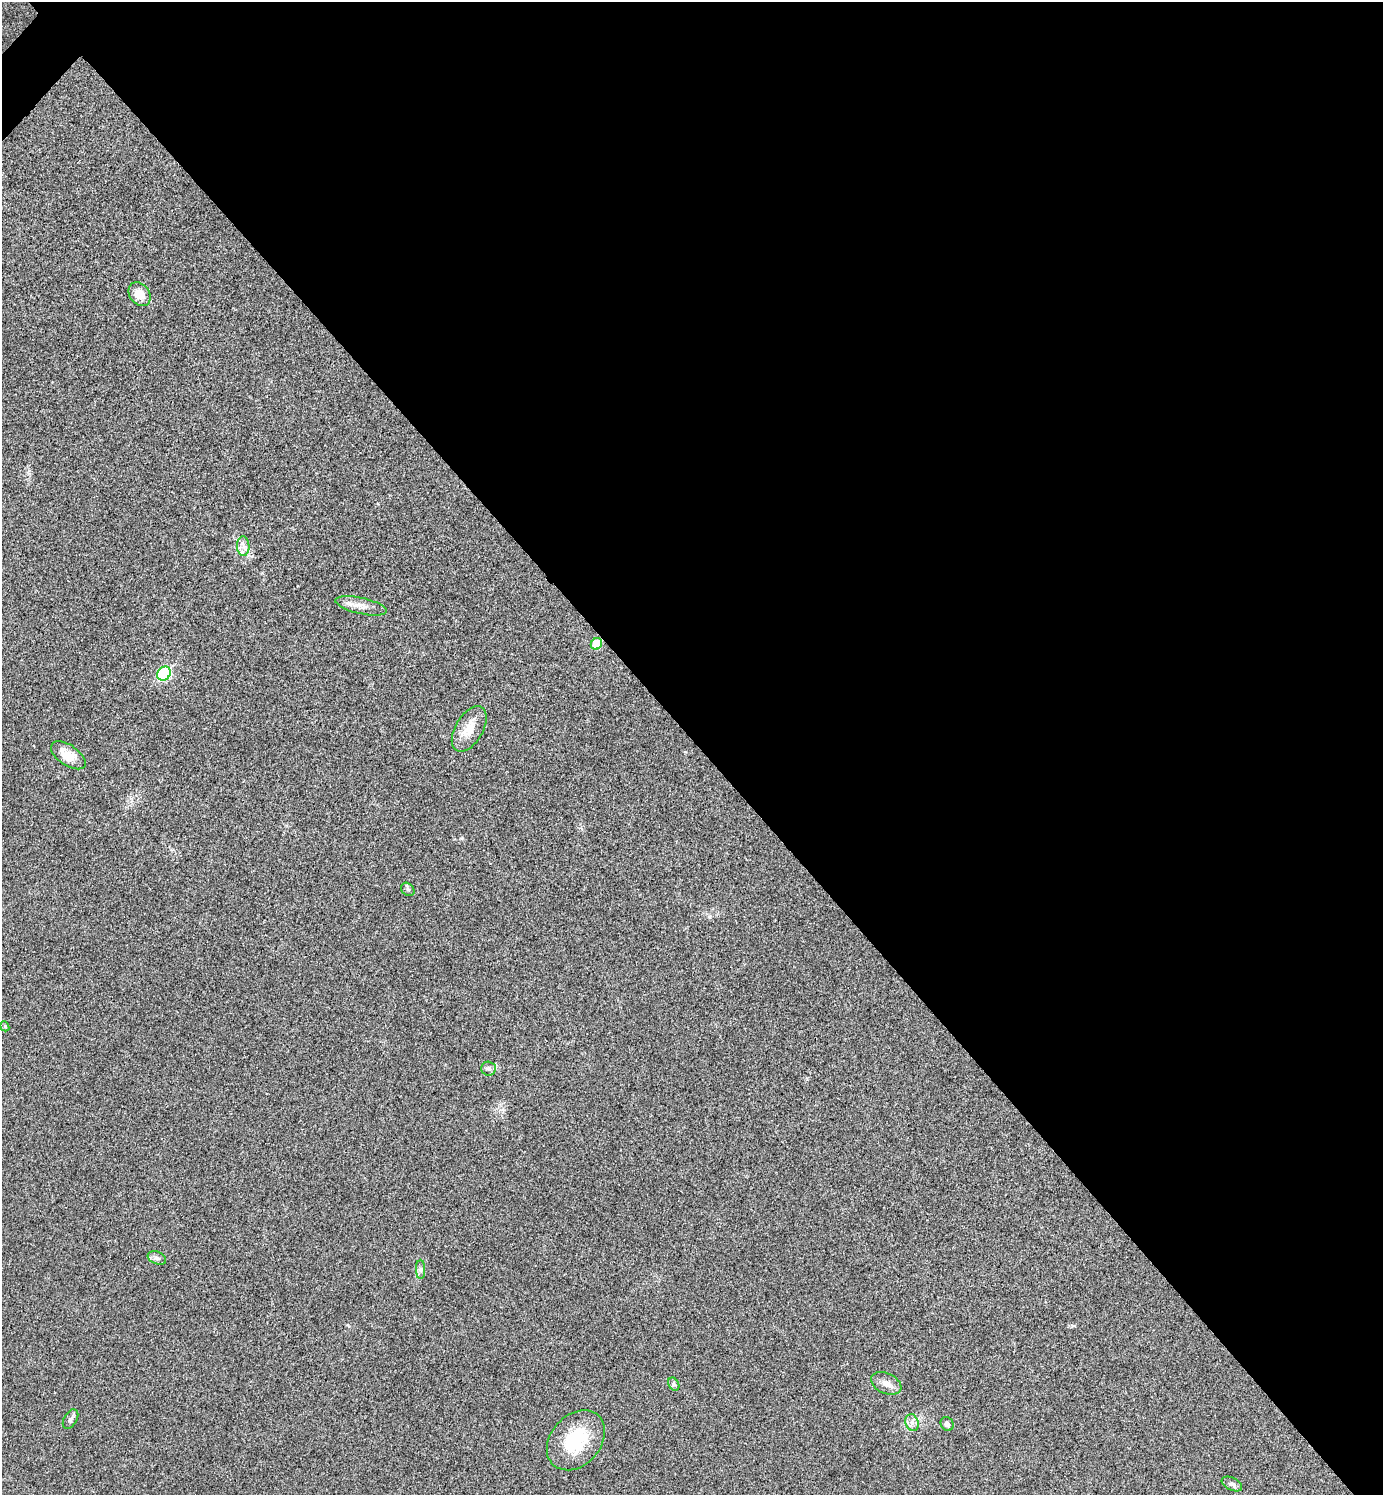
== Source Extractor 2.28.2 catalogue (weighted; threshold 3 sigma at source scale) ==
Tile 8 of 4 x 4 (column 4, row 2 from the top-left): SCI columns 4314-5694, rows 3017-4509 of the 6006 x 6006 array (HDU 1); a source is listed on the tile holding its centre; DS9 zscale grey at full resolution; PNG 1385 x 1497 px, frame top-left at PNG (2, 2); each listed source drawn as its Kron ellipse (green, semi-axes under 4 px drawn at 4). Shown black and unused: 50% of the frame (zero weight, under 3 of 4 exposures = <1% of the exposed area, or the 3 px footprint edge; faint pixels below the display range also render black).
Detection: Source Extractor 2.28.2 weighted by HDU 2 'WHT'; one run over the whole footprint, this tile lists its part. Background 0.0189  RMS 0.0055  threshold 0.0248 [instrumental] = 3 sigma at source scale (4.5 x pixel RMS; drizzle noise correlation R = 1.50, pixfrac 1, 0.05/0.05 arcsec/px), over >= 5 px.
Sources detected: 19; all 19 listed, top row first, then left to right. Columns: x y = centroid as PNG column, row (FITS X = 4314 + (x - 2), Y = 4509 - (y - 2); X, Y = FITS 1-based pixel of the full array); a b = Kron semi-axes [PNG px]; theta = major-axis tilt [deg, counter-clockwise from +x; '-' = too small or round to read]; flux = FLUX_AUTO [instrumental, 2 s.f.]
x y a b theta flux
139 294 13 10 -53 7.3
243 546 10 6 -89 2.7
361 606 26 8 -12 5.5
596 644 6 5 - 14
164 674 7 6 - 52
469 729 25 13 59 9.1
68 755 20 10 -34 7.6
408 889 7 6 - 1
5 1026 5 4 - 0.88
488 1069 7 7 - 1.5
157 1258 9 6 -22 1.8
421 1269 9 4 -90 1.4
886 1383 16 10 -24 4.2
674 1384 7 5 -60 1.2
71 1419 11 6 59 1.5
912 1423 9 6 -70 2.3
947 1424 7 6 - 1.8
576 1440 33 25 48 27
1232 1484 11 6 -26 1.9
Overlapping masked pixels (flux is a lower limit): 1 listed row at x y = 596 644
Unlisted compact peaks at least as high as the median listed source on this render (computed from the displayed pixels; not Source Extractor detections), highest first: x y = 462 838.